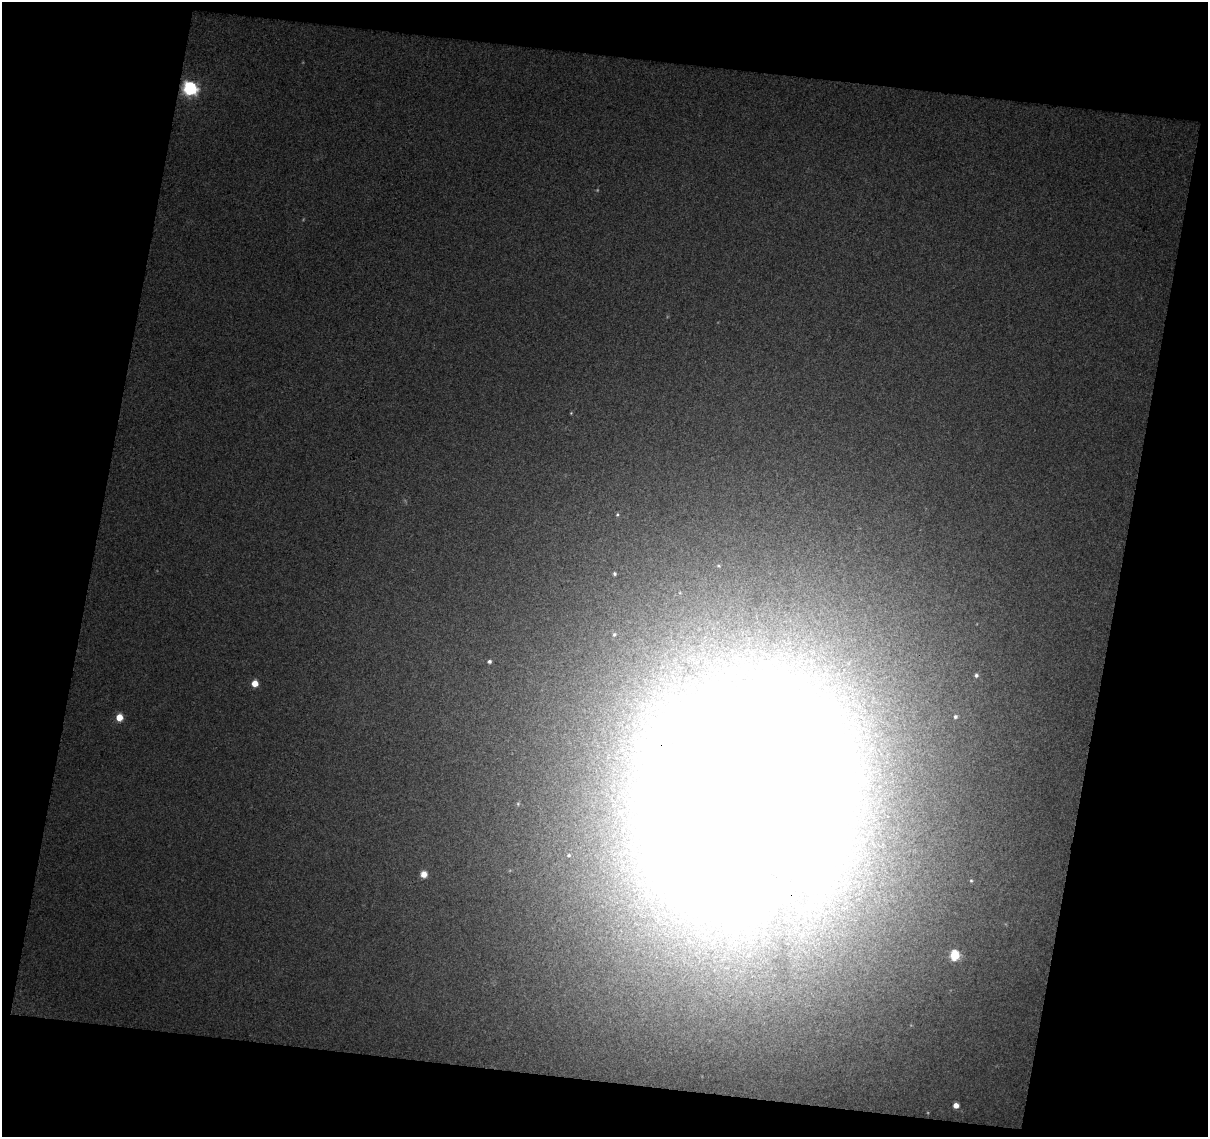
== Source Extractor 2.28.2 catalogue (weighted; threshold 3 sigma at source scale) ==
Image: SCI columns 16-1221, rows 58-1192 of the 1221 x 1254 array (HDU 1 of 3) = the unmasked area's bounding box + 8 px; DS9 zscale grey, full resolution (1 PNG px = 1 image px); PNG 1210 x 1139 px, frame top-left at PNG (2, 2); no overlay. Shown black and unused: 24% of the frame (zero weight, under 3 of 4 exposures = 1% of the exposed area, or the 3 px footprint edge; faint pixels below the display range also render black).
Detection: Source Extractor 2.28.2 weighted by HDU 2 'WHT'. Background 0.0895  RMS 0.015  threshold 0.0694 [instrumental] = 3 sigma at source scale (4.5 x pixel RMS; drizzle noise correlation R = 1.50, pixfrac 1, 0.0396/0.0396 arcsec/px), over >= 5 px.
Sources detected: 18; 2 too faint to see at this stretch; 1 inside a brighter object's white glare — not listed; the other 15 listed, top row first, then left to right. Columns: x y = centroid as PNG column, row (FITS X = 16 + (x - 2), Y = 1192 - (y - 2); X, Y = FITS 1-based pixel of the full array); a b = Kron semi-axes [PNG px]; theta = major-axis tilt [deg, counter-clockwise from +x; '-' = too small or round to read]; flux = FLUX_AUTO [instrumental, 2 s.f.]
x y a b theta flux
190 88 6 6 - 390
617 514 6 4 69 2.2
614 574 4 4 - 3.2
614 634 7 6 - 3.6
489 661 4 4 - 3.6
976 675 6 5 - 3.3
255 683 5 5 - 28
119 717 5 5 - 35
955 717 5 5 - 3.5
750 797 170 118 66 13000
569 855 4 3 - 1.8
424 874 7 7 - 12
971 881 5 4 - 2.1
955 955 6 5 - 120
956 1105 5 4 - 16
Overlapping masked pixels (flux is a lower limit): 1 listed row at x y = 750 797